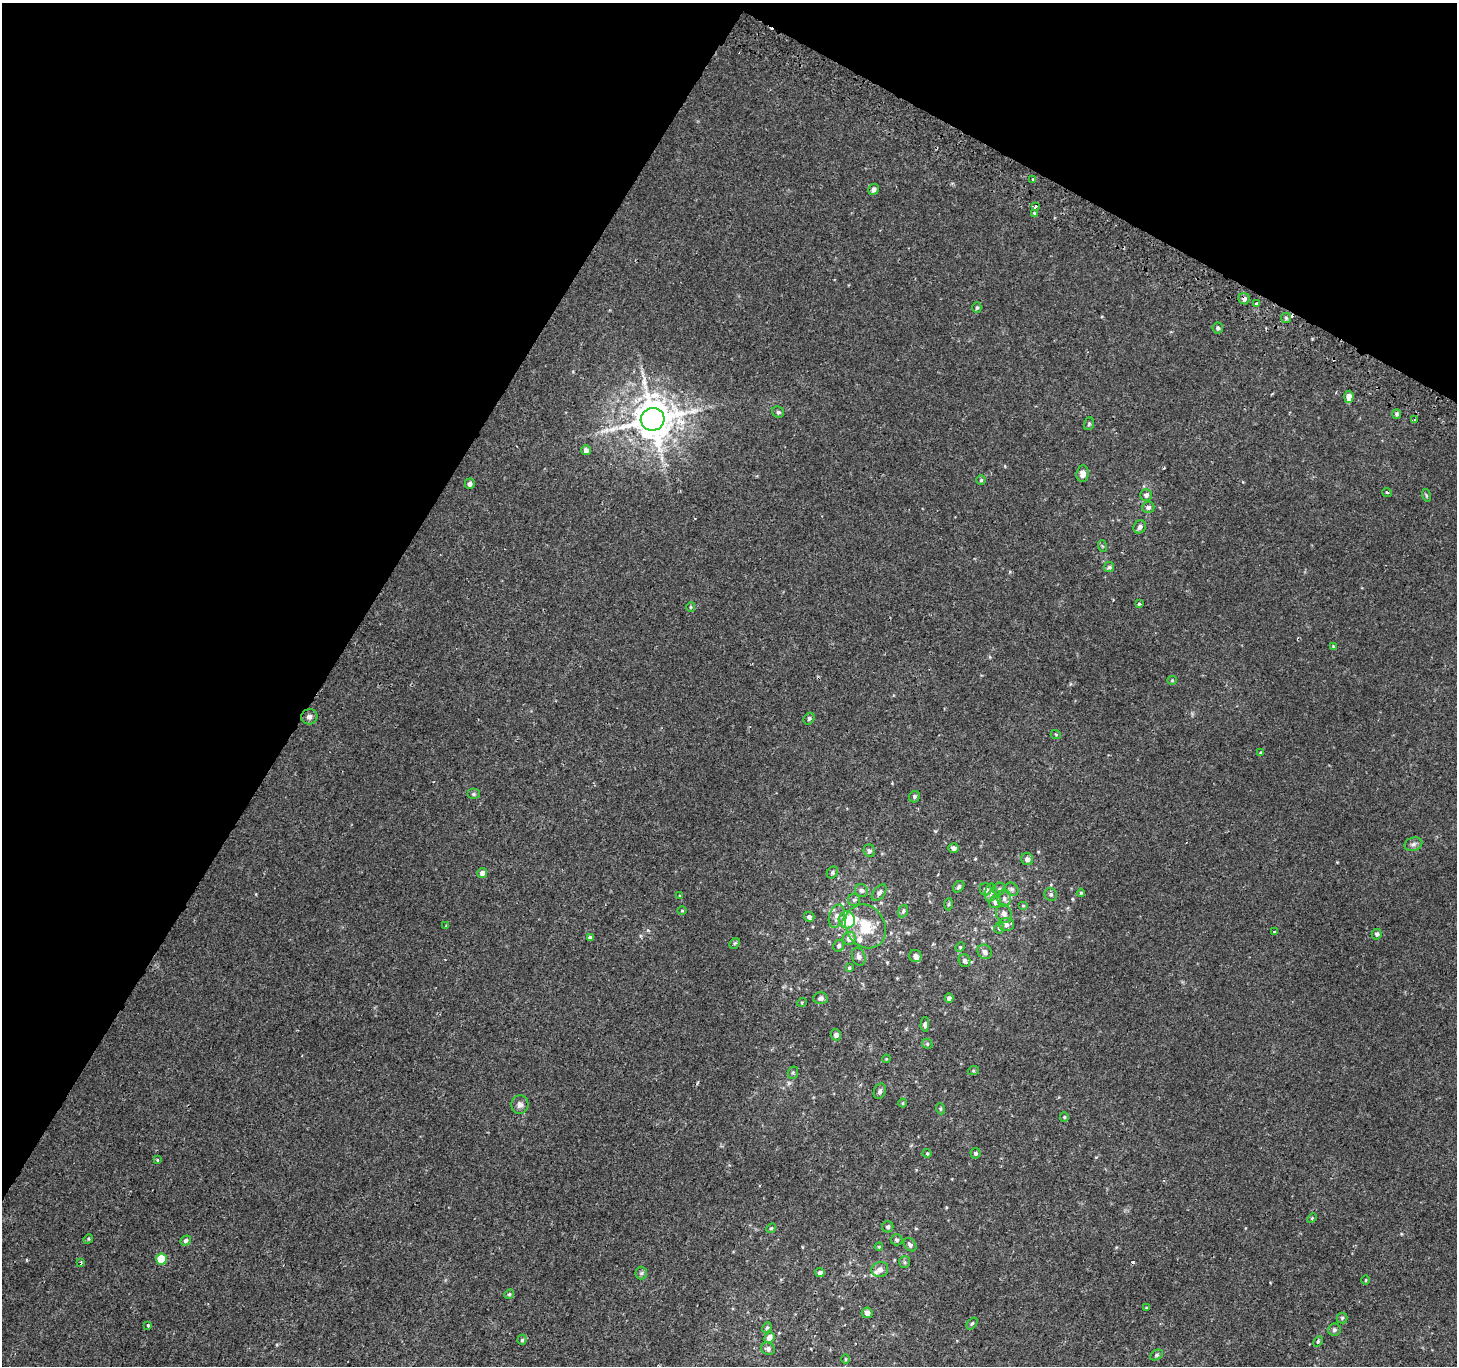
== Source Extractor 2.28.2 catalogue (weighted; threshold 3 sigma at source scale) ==
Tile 2 of 4 x 4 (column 2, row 1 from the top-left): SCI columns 1484-2938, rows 4386-5749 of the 5869 x 5977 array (HDU 1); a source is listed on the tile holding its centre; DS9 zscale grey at full resolution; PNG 1459 x 1368 px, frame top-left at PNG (2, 3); each listed source drawn as its Kron ellipse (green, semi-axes under 4 px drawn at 4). Shown black and unused: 30% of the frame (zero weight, under 2 of 3 exposures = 2% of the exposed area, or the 3 px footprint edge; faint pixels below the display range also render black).
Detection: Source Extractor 2.28.2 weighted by HDU 2 'WHT'; one run over the whole footprint, this tile lists its part. Background 0.00223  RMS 0.0023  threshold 0.0105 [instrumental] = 3 sigma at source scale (4.5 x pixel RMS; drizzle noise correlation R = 1.50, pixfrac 1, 0.0396/0.0396 arcsec/px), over >= 5 px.
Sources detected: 133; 1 inside a brighter object's white glare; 3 cosmic-ray / hot-pixel residue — neither listed nor drawn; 4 inside a brighter listed object's ellipse — not listed separately; the other 125 listed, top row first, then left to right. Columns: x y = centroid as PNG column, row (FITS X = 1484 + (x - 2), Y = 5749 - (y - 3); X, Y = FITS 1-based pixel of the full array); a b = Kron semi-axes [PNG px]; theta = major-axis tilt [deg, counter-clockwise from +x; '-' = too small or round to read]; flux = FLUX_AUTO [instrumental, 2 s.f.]
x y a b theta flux
1033 180 3 3 - 1.2
874 189 6 5 - 0.89
1035 207 4 3 - 10
1035 213 3 3 - 5.9
1244 299 6 5 - 0.84
1257 304 3 3 - 2.8
977 308 5 4 - 0.36
1286 318 5 5 - 0.39
1218 328 5 5 - 0.55
1349 397 6 4 86 1.8
778 412 6 5 - 0.51
1397 414 5 4 - 0.49
653 419 12 11 - 790
1415 419 4 2 - 0.21
1089 424 6 5 - 0.33
586 450 5 5 - 1.3
1082 474 8 6 83 1.3
981 480 5 5 - 0.3
470 484 5 5 - 0.71
1387 492 5 4 - 0.36
1146 495 6 6 - 0.73
1426 495 6 4 -72 0.3
1148 507 6 5 - 0.7
1140 527 7 6 - 0.79
1102 546 6 3 -71 0.26
1109 567 5 5 - 0.41
1139 603 3 3 - 0.35
691 607 5 4 - 0.28
1333 646 4 3 - 0.2
1172 680 4 4 - 0.22
309 717 8 7 - 0.89
809 718 6 5 - 0.41
1056 735 5 3 - 0.23
1261 753 4 4 - 0.36
474 794 6 5 - 0.38
914 797 6 5 - 0.49
1413 844 9 6 15 0.8
954 848 5 4 - 0.67
869 851 6 5 - 0.56
1027 859 6 6 - 0.98
832 872 6 5 - 0.46
482 873 5 5 - 1
959 887 6 4 47 0.43
986 889 6 6 - 0.87
999 889 6 6 - 0.54
1012 889 7 6 - 0.64
861 890 7 6 - 0.58
879 893 9 5 51 0.67
991 893 9 5 80 0.68
1081 893 4 4 - 0.3
1051 895 6 6 - 0.53
680 896 4 3 - 0.21
1004 898 9 7 87 0.97
854 900 6 6 - 0.53
995 902 6 6 - 0.95
949 904 6 4 88 0.27
1023 906 5 4 - 0.28
682 911 5 3 - 0.18
903 911 6 4 69 0.38
1004 914 9 7 -70 1
837 916 12 7 71 1.7
809 917 5 5 - 0.64
847 920 8 8 - 7.3
1006 925 7 6 - 0.89
446 926 4 4 - 0.19
866 926 23 19 -58 7
999 928 6 5 - 0.38
1274 931 3 3 - 0.44
1377 934 5 5 - 0.49
590 937 3 3 - 0.94
849 938 7 6 - 1.6
735 943 6 4 43 0.3
839 946 6 5 - 0.54
960 947 5 4 - 0.28
985 952 8 6 -48 0.98
915 956 6 6 - 0.81
859 957 9 6 -71 0.86
964 961 6 5 - 0.62
849 968 4 4 - 0.31
820 998 7 6 - 0.72
949 998 4 4 - 0.83
802 1002 5 3 - 0.21
925 1024 7 4 88 0.52
836 1035 5 5 - 0.83
927 1044 5 5 - 0.32
886 1059 4 3 - 0.19
973 1071 5 3 - 0.25
793 1073 6 5 - 0.38
880 1091 8 5 65 0.62
903 1103 4 4 - 0.24
520 1105 9 8 - 1
941 1109 5 3 - 0.26
1064 1117 5 4 - 0.27
927 1153 4 4 - 0.23
976 1153 5 5 - 0.46
157 1160 3 3 - 0.26
1312 1218 6 3 46 0.27
888 1227 6 5 - 0.56
771 1228 5 4 - 0.31
88 1239 5 4 - 0.26
896 1240 6 5 - 0.46
186 1241 5 4 - 0.61
910 1245 7 5 -50 0.64
879 1247 4 4 - 0.23
161 1259 5 5 - 6.5
81 1262 4 3 - 0.33
905 1262 6 5 - 0.41
880 1269 8 7 - 1.1
641 1273 6 6 - 0.48
820 1273 4 4 - 0.86
1366 1280 4 3 - 0.18
509 1294 5 4 - 0.33
1147 1308 4 3 - 0.21
867 1313 5 5 - 1.1
1342 1318 5 5 - 0.32
972 1323 7 4 53 0.4
148 1326 3 3 - 0.51
767 1328 5 4 - 0.37
1334 1330 6 6 - 0.53
769 1337 5 5 - 1.6
522 1340 5 4 - 0.36
1318 1341 6 4 63 0.29
768 1349 7 6 - 0.6
1157 1355 7 5 27 0.42
846 1359 5 3 - 0.22
Overlapping masked pixels (flux is a lower limit): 2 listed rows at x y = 1035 207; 1244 299